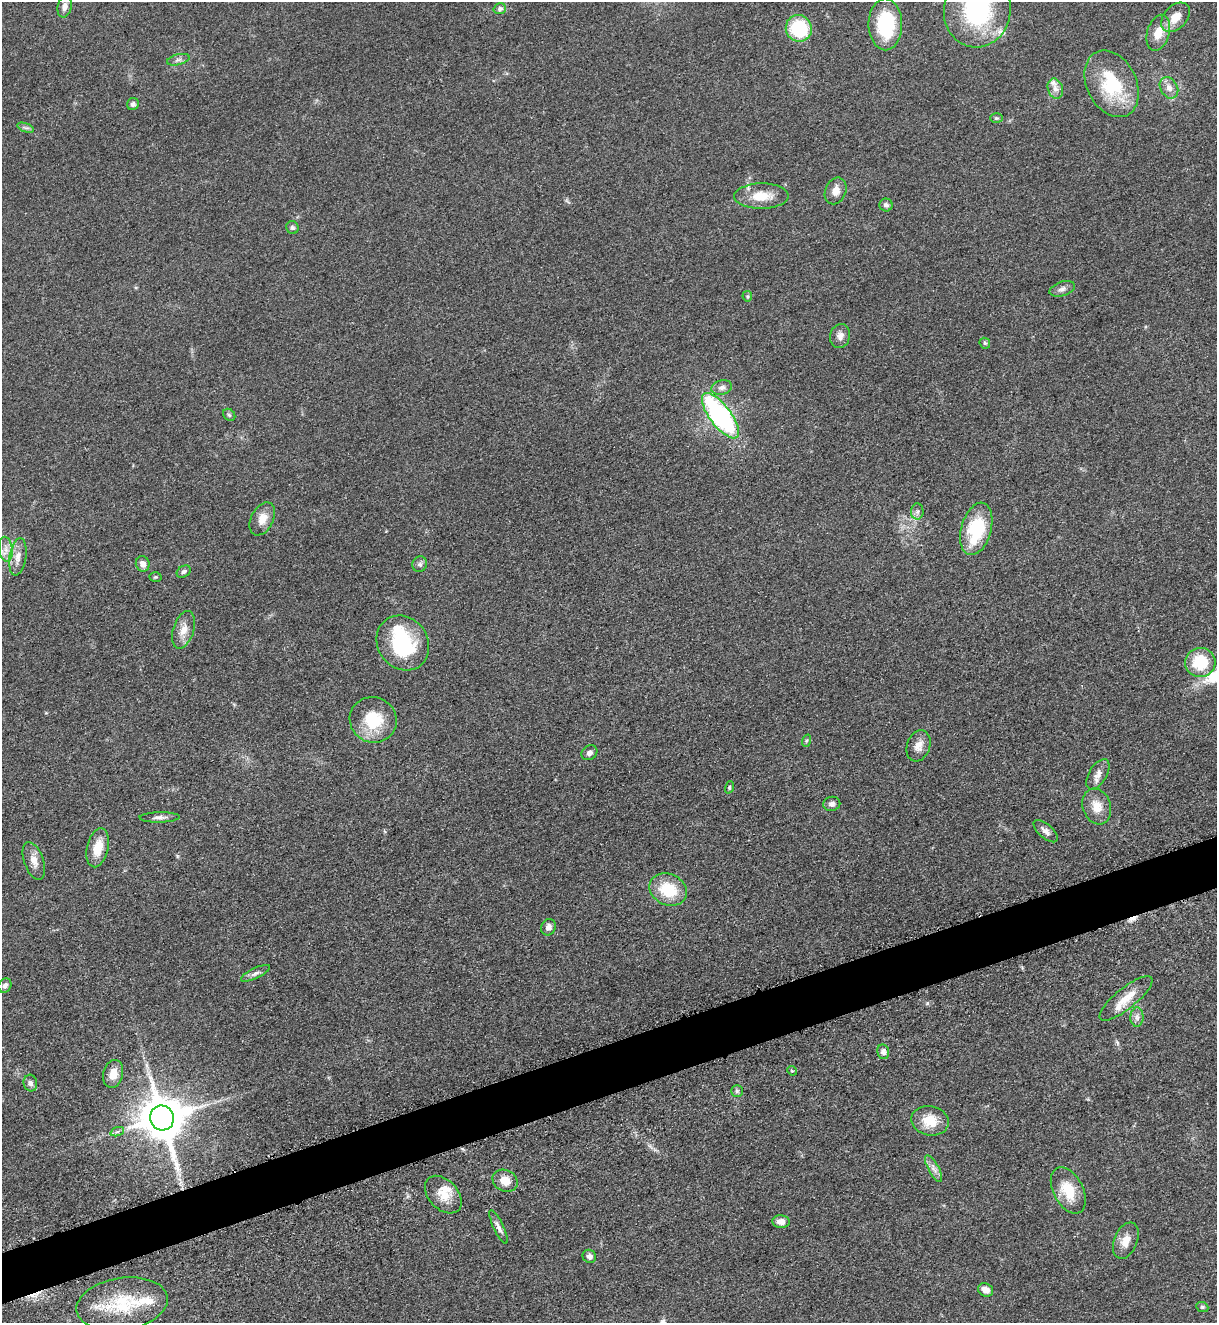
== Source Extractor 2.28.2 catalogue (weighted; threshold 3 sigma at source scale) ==
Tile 7 of 4 x 4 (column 3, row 2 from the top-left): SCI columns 2712-3926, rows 2707-4027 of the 5317 x 5365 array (HDU 1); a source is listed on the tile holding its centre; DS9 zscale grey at full resolution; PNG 1219 x 1325 px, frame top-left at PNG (2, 2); each listed source drawn as its Kron ellipse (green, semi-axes under 4 px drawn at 4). Shown black and unused: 4% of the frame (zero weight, under 3 of 5 exposures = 4% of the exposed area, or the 3 px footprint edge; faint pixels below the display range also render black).
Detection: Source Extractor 2.28.2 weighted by HDU 2 'WHT'; one run over the whole footprint, this tile lists its part. Background 0.051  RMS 0.0059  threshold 0.0267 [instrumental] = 3 sigma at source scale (4.5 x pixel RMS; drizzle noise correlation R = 1.50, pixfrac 1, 0.05/0.05 arcsec/px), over >= 5 px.
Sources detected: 82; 1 inside a brighter object's white glare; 2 cosmic-ray / hot-pixel residue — neither listed nor drawn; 5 inside a brighter listed object's ellipse — not listed separately; the other 74 listed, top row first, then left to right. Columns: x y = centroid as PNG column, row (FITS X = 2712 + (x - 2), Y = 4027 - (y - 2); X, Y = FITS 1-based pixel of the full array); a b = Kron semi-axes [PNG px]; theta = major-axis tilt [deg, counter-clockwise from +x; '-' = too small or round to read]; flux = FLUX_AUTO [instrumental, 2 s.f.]
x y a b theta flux
65 6 11 7 79 3.1
500 9 6 5 - 2
977 10 37 33 81 79
1175 17 17 11 46 8.1
885 24 26 17 -89 39
799 28 13 13 - 37
1158 33 18 11 73 8.8
178 60 11 5 15 1.9
1112 84 35 24 -64 35
1169 88 11 8 -59 4.4
1055 89 10 7 -71 3.3
133 104 6 5 - 1.7
996 118 6 5 - 0.94
26 128 9 4 -19 1.3
836 191 14 10 67 5.2
761 196 27 12 1 13
886 205 6 6 - 1.9
292 228 6 6 - 1.3
1062 289 13 7 19 2.6
747 296 5 5 - 0.85
840 336 12 10 78 3.6
985 343 6 5 - 0.98
722 388 10 7 11 2.8
229 415 7 5 -45 1.2
720 416 27 10 -53 120
917 512 8 6 89 1.9
262 519 18 11 63 6.9
976 529 27 15 75 34
6 549 12 7 -83 4.2
18 557 19 8 81 5.9
143 564 8 6 -73 3.4
420 564 8 7 - 1.8
184 571 7 5 33 1.3
155 577 6 5 - 0.85
184 630 19 10 72 6.7
403 643 29 25 -52 46
1200 662 15 14 - 24
373 720 24 22 -25 23
806 741 6 4 71 0.93
918 746 16 11 71 5.6
589 753 8 6 38 2.3
1098 774 17 9 59 4.6
729 787 6 4 71 0.82
832 804 8 7 - 2.2
1097 806 18 14 -71 8.5
160 817 20 5 1 2.9
1046 831 15 7 -41 3
98 848 20 10 77 10
34 861 20 9 -70 5.5
668 889 19 15 -25 21
548 927 8 7 - 3.1
255 973 16 5 25 2.5
5 986 7 6 - 2
1126 998 33 10 39 11
1137 1017 10 6 90 2.4
883 1052 7 6 - 2.6
792 1071 5 4 - 0.59
113 1074 14 9 76 7.5
30 1083 8 6 -75 2
737 1091 6 6 - 1.3
162 1118 12 12 - 2600
930 1121 19 14 -12 13
117 1132 7 4 19 1.2
934 1169 15 5 -61 3.3
505 1181 13 10 -27 7.4
1068 1190 25 15 -62 16
443 1195 22 14 -47 10
781 1222 9 6 -5 4.7
498 1227 18 5 -64 2.8
1126 1241 19 11 68 7
589 1256 7 6 - 2.4
986 1290 8 6 -31 4.7
122 1304 46 26 9 36
1202 1307 6 5 - 1
Isophote crosses this tile's border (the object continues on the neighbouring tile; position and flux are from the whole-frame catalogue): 2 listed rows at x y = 977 10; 885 24
Unlisted compact peaks at least as high as the median listed source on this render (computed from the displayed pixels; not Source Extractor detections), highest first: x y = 927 1003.